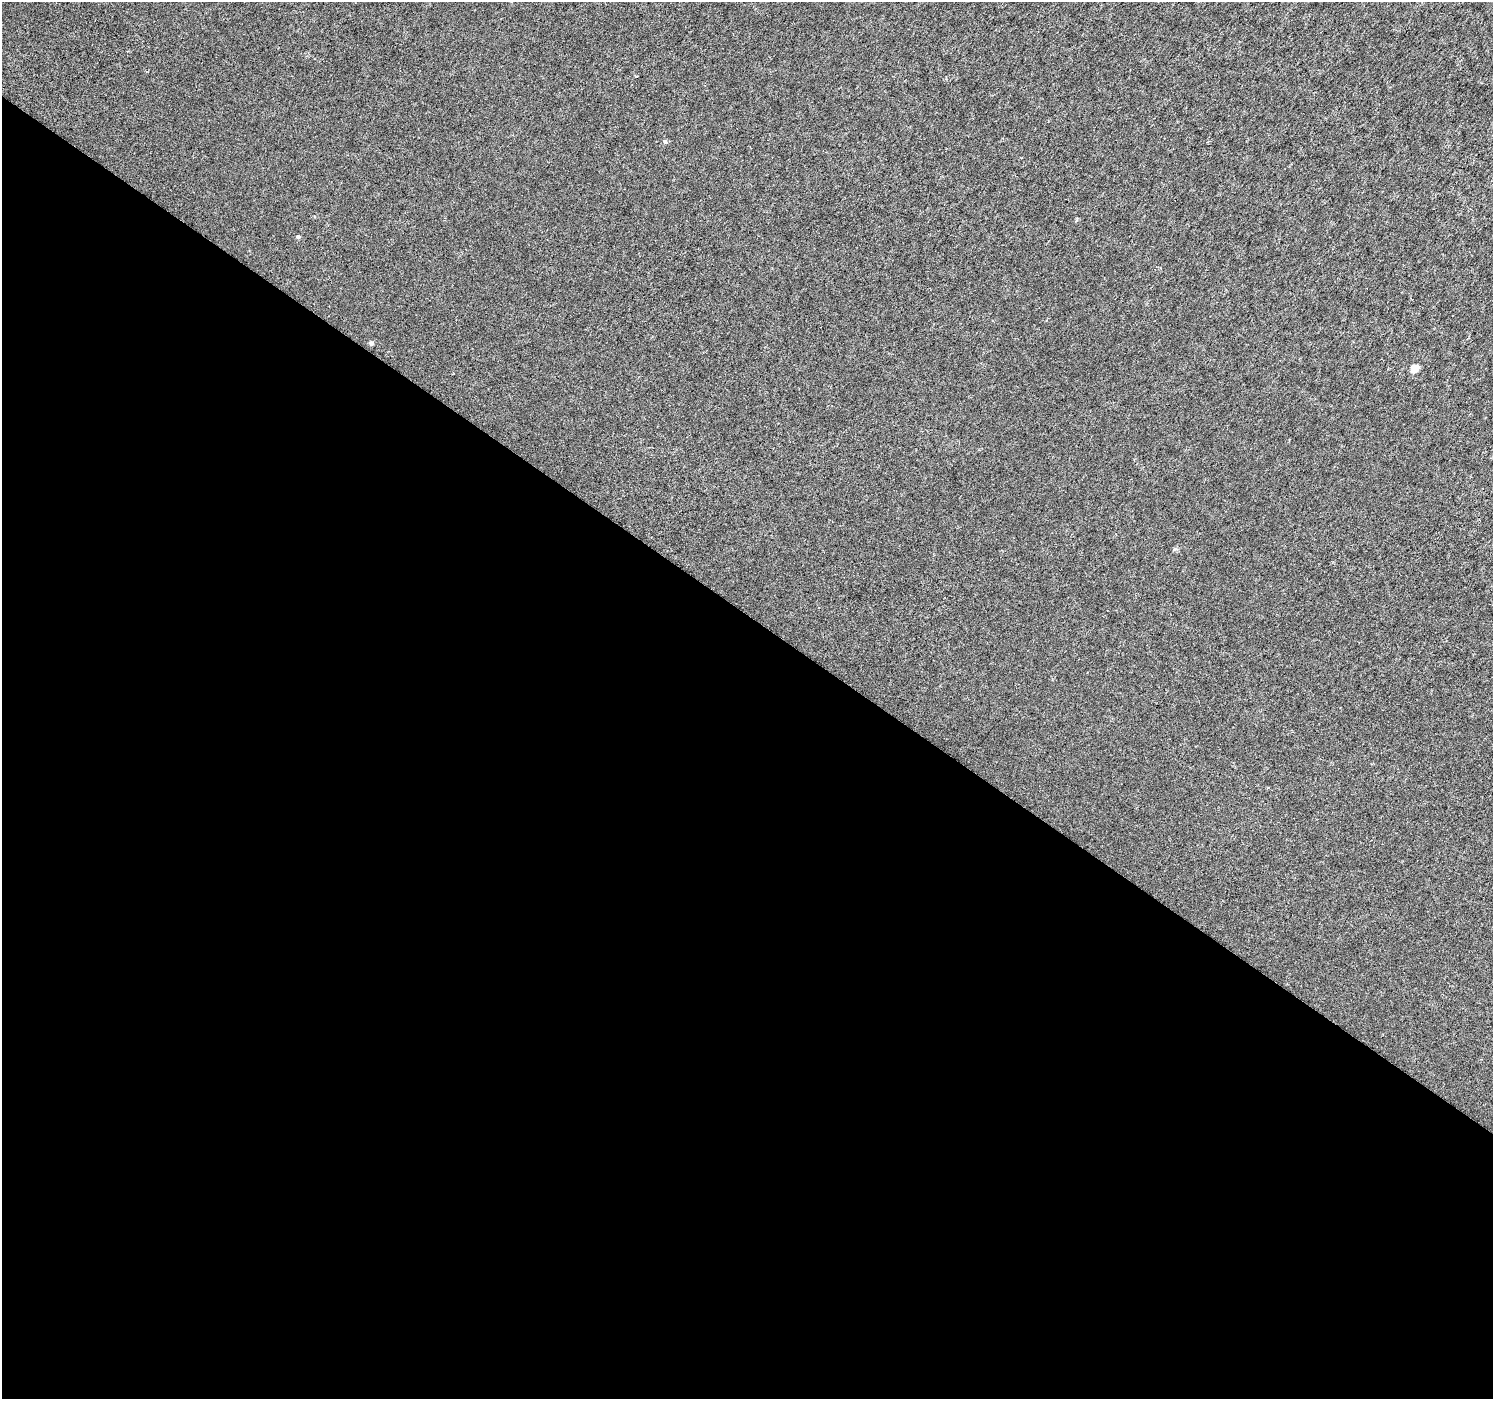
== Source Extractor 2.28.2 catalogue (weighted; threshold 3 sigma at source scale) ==
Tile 14 of 4 x 4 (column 2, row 4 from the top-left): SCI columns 1498-2988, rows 245-1641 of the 5969 x 6009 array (HDU 1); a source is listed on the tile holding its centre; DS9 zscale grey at full resolution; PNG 1495 x 1401 px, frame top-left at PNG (2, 2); no overlay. Shown black and unused: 56% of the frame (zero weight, under 3 of 6 exposures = <1% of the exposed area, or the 3 px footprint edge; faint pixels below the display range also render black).
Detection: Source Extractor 2.28.2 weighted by HDU 2 'WHT'; one run over the whole footprint, this tile lists its part. Background 2.44e-04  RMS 0.0019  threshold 0.00763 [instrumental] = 3 sigma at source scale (4.09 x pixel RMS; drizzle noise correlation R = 1.36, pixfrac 0.8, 0.0396/0.0396 arcsec/px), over >= 5 px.
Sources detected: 5; all 5 listed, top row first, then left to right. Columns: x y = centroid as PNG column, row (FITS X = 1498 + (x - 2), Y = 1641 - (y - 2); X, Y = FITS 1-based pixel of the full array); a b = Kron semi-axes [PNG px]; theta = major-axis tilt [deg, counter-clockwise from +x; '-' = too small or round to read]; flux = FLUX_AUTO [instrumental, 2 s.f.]
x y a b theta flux
637 76 3 2 - 0.13
665 141 6 4 -44 0.44
298 237 5 4 - 0.35
371 343 5 5 - 0.47
1415 369 5 5 - 3.2